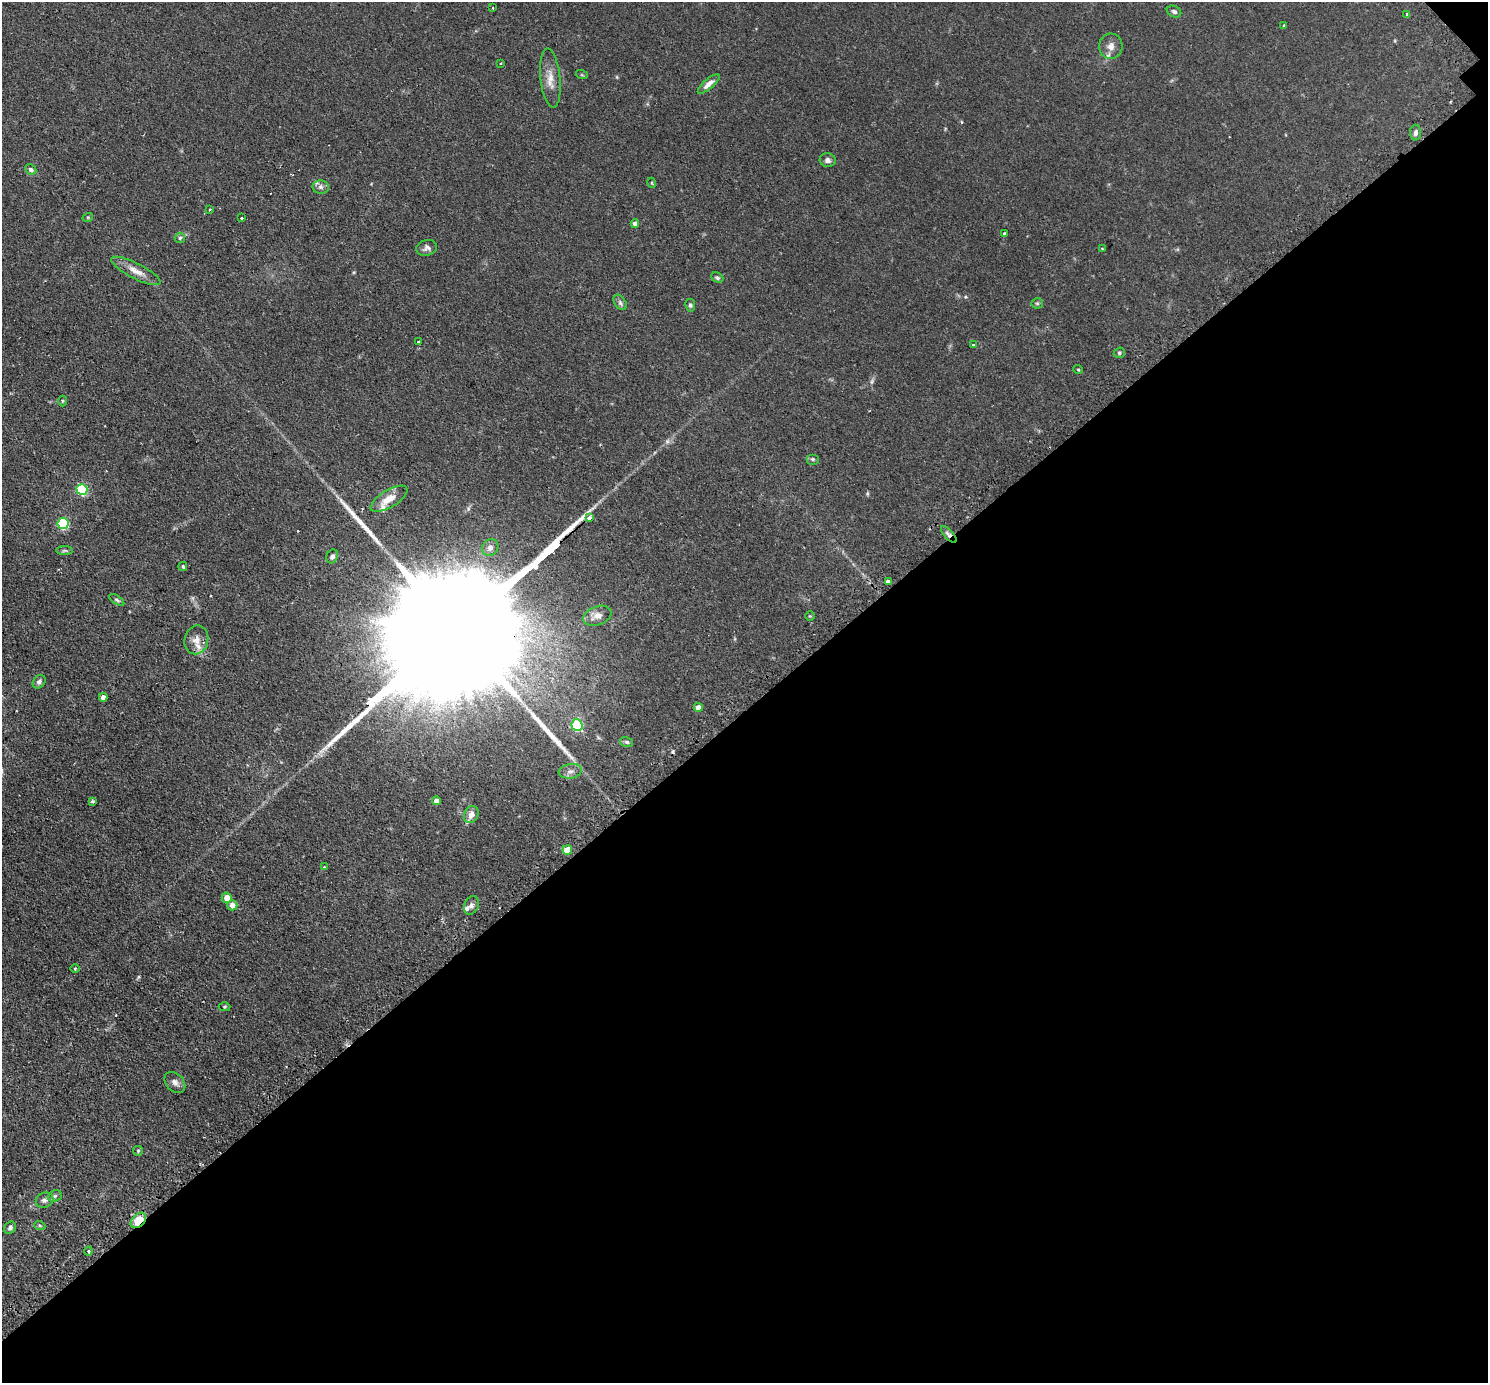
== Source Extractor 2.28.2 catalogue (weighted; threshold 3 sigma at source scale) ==
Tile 12 of 4 x 4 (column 4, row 3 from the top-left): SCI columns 4508-5993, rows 1567-2947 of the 6041 x 6039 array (HDU 1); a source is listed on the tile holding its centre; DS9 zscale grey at full resolution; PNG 1490 x 1385 px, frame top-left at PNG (2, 2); each listed source drawn as its Kron ellipse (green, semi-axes under 4 px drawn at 4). Shown black and unused: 49% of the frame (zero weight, under 2 of 3 exposures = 4% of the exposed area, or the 3 px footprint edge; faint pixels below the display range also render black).
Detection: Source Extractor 2.28.2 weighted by HDU 2 'WHT'; one run over the whole footprint, this tile lists its part. Background 0.0806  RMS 0.0067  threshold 0.0301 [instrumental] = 3 sigma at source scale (4.5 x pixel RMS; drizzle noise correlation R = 1.50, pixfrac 1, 0.05/0.05 arcsec/px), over >= 5 px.
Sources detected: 82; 4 cosmic-ray / hot-pixel residue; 3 long thin detections or spike segments (spike, bleed or trail) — neither listed nor drawn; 4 inside a brighter listed object's ellipse — not listed separately; the other 71 listed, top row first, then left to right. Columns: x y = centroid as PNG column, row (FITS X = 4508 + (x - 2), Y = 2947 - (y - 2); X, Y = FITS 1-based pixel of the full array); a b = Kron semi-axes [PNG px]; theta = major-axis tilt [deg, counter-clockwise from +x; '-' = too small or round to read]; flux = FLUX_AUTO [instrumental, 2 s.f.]
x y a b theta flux
493 8 3 2 - 0.51
1174 11 7 5 -25 1.4
1407 14 3 3 - 1.7
1284 25 3 3 - 2
1111 46 12 11 - 5
501 63 3 3 - 0.67
582 75 6 4 -18 0.75
550 78 30 10 -84 8.1
709 84 13 5 40 3.5
1415 133 8 5 89 2.2
828 160 8 7 - 2.5
31 169 6 5 - 1.8
652 183 5 3 - 0.57
321 187 8 6 -3 2.1
210 209 3 2 - 0.65
88 217 5 3 - 0.61
241 218 3 2 - 0.78
635 223 4 4 - 3.3
1004 234 3 3 - 1.3
180 238 5 5 - 1.2
427 248 10 8 14 2.6
1102 249 3 2 - 0.6
136 271 27 7 -27 7.2
717 278 6 4 -26 1.1
620 302 8 5 -55 1.7
1037 303 5 5 - 0.96
690 305 6 5 - 1.2
418 342 3 3 - 1.4
973 345 3 3 - 1.2
1119 353 5 5 - 0.99
1078 369 5 3 - 0.51
62 401 5 3 - 0.73
812 459 6 5 - 1.1
82 489 5 5 - 65
389 499 21 8 31 8.2
589 517 3 3 - 39
63 523 5 5 - 59
949 534 10 4 -47 2.2
490 548 9 7 50 2.8
65 550 8 4 0 1.1
332 556 7 5 64 1.7
183 566 4 4 - 1
888 581 4 3 - 4.6
117 600 8 4 -33 1.2
597 616 14 9 21 4.8
810 616 5 4 - 0.55
196 640 14 12 78 5.6
39 682 7 5 51 1.8
103 697 4 4 - 3.3
698 707 4 4 - 4.4
577 725 5 5 - 51
627 742 6 5 - 1.3
570 771 12 7 7 3.2
92 801 3 3 - 1.3
436 801 4 4 - 4.6
471 814 9 7 65 4.6
567 850 5 4 - 12
324 867 3 3 - 0.47
227 898 5 5 - 7.8
232 905 5 5 - 4.8
471 905 9 7 66 2.4
75 968 4 3 - 0.57
224 1007 6 4 2 0.85
175 1082 12 8 -45 3.4
138 1151 5 5 - 0.81
55 1196 7 5 22 1.3
44 1200 9 7 22 2.3
138 1220 9 6 45 13
40 1226 6 3 -20 0.69
10 1228 6 5 - 1.7
88 1251 4 4 - 0.96
Overlapping masked pixels (flux is a lower limit): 2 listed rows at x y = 949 534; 138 1220